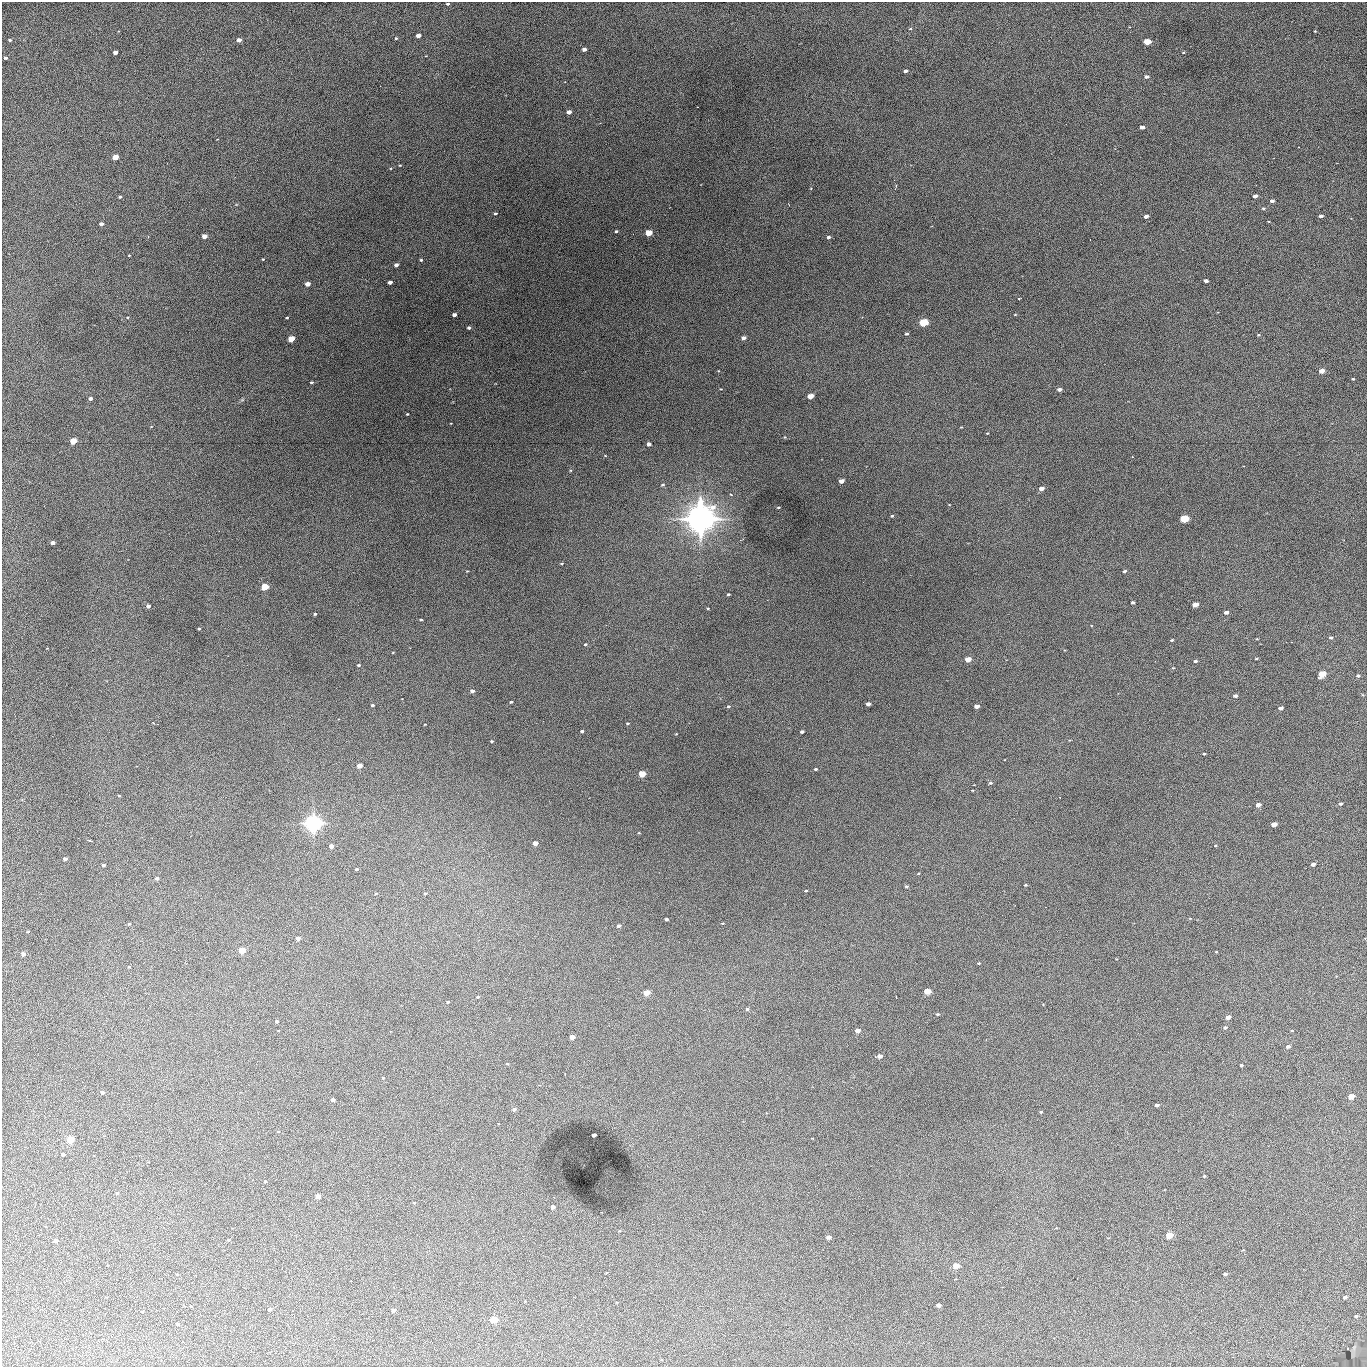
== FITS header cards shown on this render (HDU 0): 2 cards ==
NAXIS1  =                 1365 /fastest changing axis
NAXIS2  =                 1365 /next to fastest changing axis

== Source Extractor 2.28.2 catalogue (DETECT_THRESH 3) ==
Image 1365 x 1365 px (HDU 0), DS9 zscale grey, 1 PNG px = 1 image px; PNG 1369 x 1369 px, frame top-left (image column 1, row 1365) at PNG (2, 2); no overlay
Background 630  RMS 110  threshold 341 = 3 sigma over >= 5 px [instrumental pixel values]
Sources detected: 191; all 191 listed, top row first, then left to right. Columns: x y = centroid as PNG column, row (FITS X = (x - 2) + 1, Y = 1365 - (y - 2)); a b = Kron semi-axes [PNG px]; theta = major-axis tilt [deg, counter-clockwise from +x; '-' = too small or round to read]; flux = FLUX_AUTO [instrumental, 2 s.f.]
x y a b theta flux
448 4 3 3 - 1.2e+04
910 29 4 2 - 5.2e+03
1315 31 3 3 - 5.2e+03
418 35 4 3 - 4.8e+04
396 38 4 3 - 7.4e+03
10 40 3 3 - 1.0e+04
239 40 4 4 - 4.1e+04
1147 42 5 4 - 2.5e+05
584 49 4 3 - 3.3e+04
115 52 4 3 - 4.7e+04
5 58 3 3 - 1.3e+04
905 71 4 3 - 2.0e+04
1147 77 4 4 - 2.3e+04
569 112 4 4 - 3.7e+04
1142 127 4 3 - 4.7e+04
115 157 4 4 - 1.5e+05
400 165 4 2 - 5.3e+03
1255 196 4 3 - 4.8e+04
120 197 4 3 - 9.3e+03
1272 201 4 3 - 2.5e+04
1263 208 5 4 - 1.1e+04
495 213 3 3 - 1.1e+04
1146 216 4 3 - 3.5e+04
1321 216 4 3 - 2.5e+04
101 224 4 3 - 2.9e+04
616 231 3 3 - 9.3e+03
649 233 5 4 - 2.2e+05
148 236 3 2 - 6.5e+03
204 236 4 3 - 6.9e+04
828 237 4 3 - 1.9e+04
129 255 3 2 - 6.1e+03
263 259 3 2 - 6.5e+03
421 260 3 3 - 8.8e+03
396 265 4 3 - 2.9e+04
1206 281 4 3 - 2.6e+04
390 282 4 3 - 3.1e+04
307 284 4 4 - 6.9e+04
1019 299 3 2 - 8.1e+03
454 315 4 3 - 3.6e+04
1015 315 4 2 - 5.4e+03
287 318 3 2 - 6.9e+03
923 323 5 4 - 5.1e+05
469 328 4 3 - 1.9e+04
907 334 4 3 - 1.0e+04
1258 335 4 3 - 6.6e+03
743 338 4 3 - 3.8e+04
291 339 4 4 - 2.0e+05
1321 371 4 4 - 8.6e+04
1353 379 3 3 - 8.5e+03
311 382 3 2 - 8.9e+03
1059 389 4 3 - 2.9e+04
810 396 4 4 - 1.3e+05
90 398 4 3 - 1.9e+04
407 414 3 2 - 6.4e+03
987 433 4 2 - 5.0e+03
73 441 4 4 - 2.7e+05
649 444 4 3 - 3.7e+04
1132 457 3 2 - 4.5e+03
841 481 4 3 - 6.6e+04
663 485 5 4 - 1.0e+04
1041 488 4 3 - 5.4e+04
731 494 4 4 - 9.0e+03
778 507 3 2 - 8.0e+03
892 516 4 4 - 8.8e+03
701 518 15 14 - 4.4e+06
1184 519 5 4 - 4.6e+05
53 543 4 3 - 3.9e+04
561 563 4 2 - 7.4e+03
1125 571 4 3 - 1.9e+04
265 587 4 4 - 3.0e+05
728 594 3 3 - 1.0e+04
1133 603 4 3 - 1.7e+04
1195 605 4 4 - 1.0e+05
148 606 4 3 - 3.4e+04
708 608 3 3 - 6.3e+03
1226 612 4 3 - 3.8e+04
315 614 3 3 - 9.7e+03
421 620 3 3 - 7.5e+03
199 629 3 2 - 9.3e+03
1331 638 4 4 - 1.6e+04
1257 639 3 2 - 5.6e+03
1172 640 3 3 - 8.9e+03
585 644 4 3 - 7.9e+03
393 652 4 2 - 4.7e+03
1256 658 4 3 - 7.0e+03
968 659 5 4 - 1.1e+05
1195 661 4 3 - 1.8e+04
358 665 3 3 - 1.1e+04
1173 668 5 4 - 7.2e+03
1322 674 5 4 - 2.1e+05
1358 676 4 4 - 1.9e+04
472 691 4 3 - 3.5e+04
1235 696 4 3 - 2.5e+04
511 702 3 3 - 9.2e+03
868 704 4 3 - 5.1e+04
372 705 4 3 - 9.3e+03
728 706 5 4 - 9.9e+03
976 706 4 4 - 5.1e+04
1280 708 4 3 - 3.3e+04
153 723 4 2 - 5.3e+03
628 723 3 2 - 8.6e+03
425 724 3 2 - 4.1e+03
582 731 3 3 - 1.4e+04
802 732 4 3 - 2.2e+04
676 734 3 2 - 4.6e+03
492 741 3 2 - 9.2e+03
1204 754 3 2 - 8.6e+03
359 766 4 4 - 8.4e+04
816 769 4 3 - 9.7e+03
642 774 5 4 - 2.8e+05
990 783 4 3 - 1.0e+04
119 796 3 3 - 7.0e+03
1340 804 4 3 - 1.7e+04
1258 805 4 3 - 6.0e+04
313 823 8 7 - 1.8e+06
1274 824 5 4 - 8.7e+04
639 833 4 3 - 5.4e+03
89 840 5 3 - 5.9e+03
535 843 4 4 - 7.3e+04
331 846 4 4 - 5.1e+04
1215 846 3 2 - 6.2e+03
65 859 4 3 - 3.5e+04
1313 864 4 3 - 4.2e+04
103 865 3 3 - 1.7e+04
356 869 3 3 - 7.1e+03
157 878 4 3 - 2.0e+04
1025 885 3 3 - 7.8e+03
906 886 4 3 - 1.2e+04
806 891 3 3 - 8.1e+03
376 893 4 2 - 5.6e+03
425 893 4 3 - 8.4e+03
667 919 3 3 - 1.7e+04
723 923 3 2 - 5.6e+03
129 924 4 4 - 7.2e+03
618 926 4 3 - 2.4e+04
28 931 4 3 - 5.7e+03
298 938 4 4 - 4.3e+04
242 950 4 4 - 2.7e+05
23 954 4 4 - 3.4e+04
979 963 3 3 - 6.4e+03
129 967 3 3 - 6.1e+03
927 991 5 4 - 1.6e+05
647 993 4 4 - 2.1e+05
478 997 4 3 - 7.7e+03
896 997 3 2 - 5.5e+03
448 1002 3 3 - 9.3e+03
747 1009 4 3 - 1.3e+04
938 1014 4 3 - 1.0e+04
1228 1017 4 3 - 5.5e+04
277 1021 4 3 - 1.3e+04
1225 1028 4 3 - 1.6e+04
857 1030 4 4 - 6.9e+04
1292 1031 3 2 - 5.6e+03
572 1037 4 4 - 9.6e+04
1288 1046 4 3 - 2.6e+04
880 1056 4 4 - 4.4e+04
507 1064 4 3 - 7.0e+03
1241 1065 3 3 - 1.7e+04
383 1078 3 3 - 8.9e+03
102 1092 4 3 - 2.6e+04
1351 1096 4 4 - 1.8e+05
333 1100 4 3 - 3.4e+04
1157 1105 4 3 - 3.4e+04
514 1109 4 3 - 2.5e+04
1041 1112 3 3 - 7.8e+03
278 1131 4 3 - 6.0e+03
594 1135 4 3 - 3.8e+04
70 1139 4 4 - 2.8e+05
63 1154 4 3 - 1.7e+04
1204 1176 3 3 - 9.8e+03
265 1181 3 3 - 8.7e+03
117 1193 3 3 - 8.7e+03
318 1196 4 4 - 6.5e+04
414 1203 4 3 - 7.9e+03
553 1207 4 4 - 3.5e+04
1169 1235 5 4 - 2.3e+05
828 1237 4 3 - 5.2e+04
56 1240 4 3 - 3.6e+04
228 1240 4 3 - 8.6e+03
956 1266 4 4 - 1.8e+05
177 1274 3 2 - 6.5e+03
1225 1274 4 3 - 1.8e+04
1345 1297 4 3 - 2.2e+04
938 1305 4 3 - 4.5e+04
191 1306 3 2 - 4.5e+03
270 1309 4 3 - 1.9e+04
393 1310 4 3 - 3.9e+04
142 1311 3 2 - 7.0e+03
1356 1316 3 3 - 1.5e+04
494 1319 4 4 - 3.9e+05
178 1324 3 3 - 2.1e+04
At the frame edge (FLAGS 8, measured only in part): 1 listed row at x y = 448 4

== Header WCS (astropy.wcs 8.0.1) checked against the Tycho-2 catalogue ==
Header WCS as astropy/WCSLIB reads it (applying the file's SIP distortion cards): RA---TAN-SIP/DEC--TAN-SIP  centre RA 02:17:17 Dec +13:21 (34.32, +13.36 deg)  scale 1.91 arcsec/px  FOV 43.5' x 43.6'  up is -180 deg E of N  parity flipped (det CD > 0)
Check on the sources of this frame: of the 60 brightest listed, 16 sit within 2.7 arcsec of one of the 19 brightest Tycho-2 stars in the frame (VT <= 12.67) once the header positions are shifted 0.31 arcsec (0.15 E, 0.27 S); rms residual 0.90 arcsec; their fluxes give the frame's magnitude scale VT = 25.33 - 2.5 log10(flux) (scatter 0.21 mag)
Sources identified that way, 16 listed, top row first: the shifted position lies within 2.7 arcsec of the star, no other Tycho-2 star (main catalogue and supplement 1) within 5.4 arcsec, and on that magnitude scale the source's flux lands within +1.5 / -3 mag of the star's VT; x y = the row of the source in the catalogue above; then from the Tycho-2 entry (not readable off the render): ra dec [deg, ICRS J2000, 3 dp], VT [Tycho-2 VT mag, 2 dp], TYC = Tycho-2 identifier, HIP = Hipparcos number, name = IAU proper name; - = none
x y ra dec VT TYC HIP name
1147 42 34.068 +13.016 12.11 637-923-1 - -
649 233 34.341 +13.116 11.78 637-767-1 - -
923 323 34.191 +13.165 10.78 637-980-1 - -
291 339 34.536 +13.172 12.67 637-944-1 - -
73 441 34.655 +13.226 12.20 637-883-1 - -
1184 519 34.049 +13.269 11.22 637-820-1 - -
265 587 34.551 +13.304 11.62 637-695-1 - -
1322 674 33.973 +13.352 11.91 637-1253-1 - -
642 774 34.345 +13.404 11.61 637-1245-1 - -
313 823 34.525 +13.430 7.86 637-948-1 10730 -
647 993 34.343 +13.520 12.11 637-855-1 - -
1351 1096 33.958 +13.576 11.96 637-1126-1 - -
70 1139 34.658 +13.597 11.37 637-890-1 - -
1169 1235 34.057 +13.650 11.94 637-667-1 - -
956 1266 34.174 +13.666 12.36 637-601-1 - -
494 1319 34.427 +13.694 11.59 637-1123-1 - -